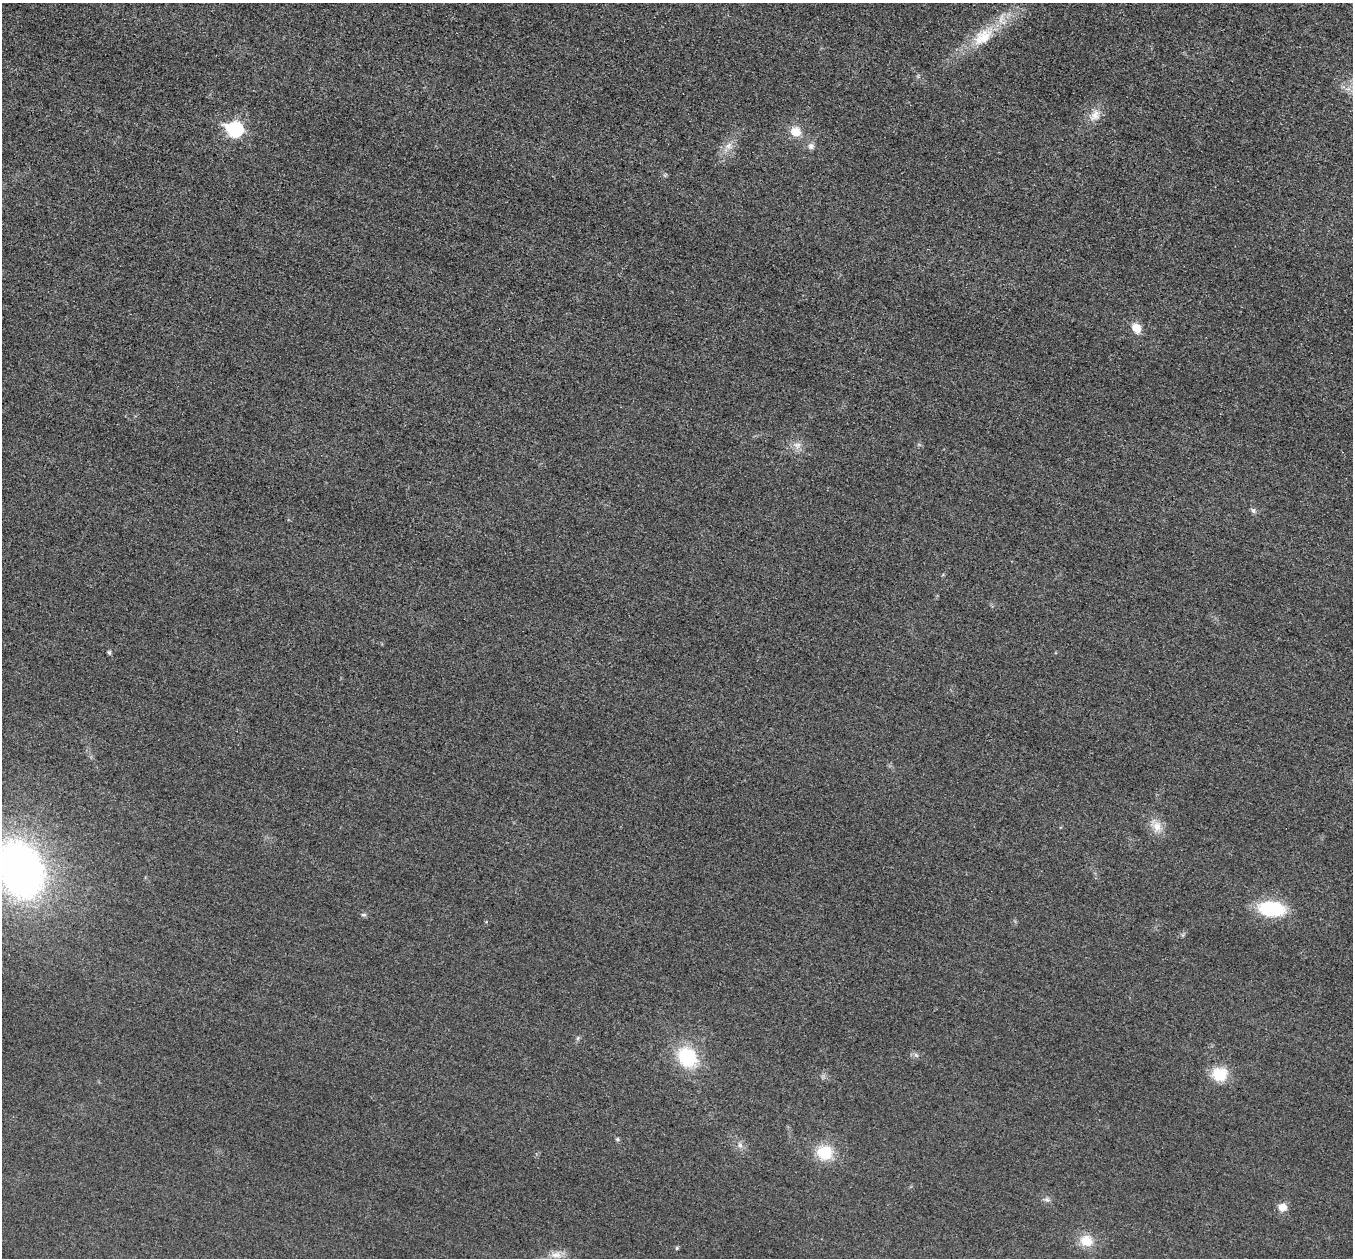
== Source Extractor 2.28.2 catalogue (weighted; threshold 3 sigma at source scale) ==
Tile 10 of 4 x 4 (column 2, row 3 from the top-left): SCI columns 1385-2735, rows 1455-2710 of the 5458 x 5502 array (HDU 1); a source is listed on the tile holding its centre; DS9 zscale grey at full resolution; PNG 1355 x 1260 px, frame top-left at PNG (2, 3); no overlay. Nothing masked; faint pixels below the display range render black.
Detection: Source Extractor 2.28.2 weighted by HDU 2 'WHT'; one run over the whole footprint, this tile lists its part. Background 0.0195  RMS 0.0052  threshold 0.0233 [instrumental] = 3 sigma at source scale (4.5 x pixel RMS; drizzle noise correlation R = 1.50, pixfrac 1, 0.05/0.05 arcsec/px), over >= 5 px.
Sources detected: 26; all 26 listed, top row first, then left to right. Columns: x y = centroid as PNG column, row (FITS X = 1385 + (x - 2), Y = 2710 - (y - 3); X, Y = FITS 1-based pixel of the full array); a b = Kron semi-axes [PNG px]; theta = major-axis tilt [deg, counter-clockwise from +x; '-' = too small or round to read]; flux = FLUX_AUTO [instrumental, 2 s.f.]
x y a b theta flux
983 37 32 18 37 18
1095 115 18 12 47 5.7
234 129 8 7 - 85
795 132 12 11 - 7.2
728 146 11 8 22 3.6
811 146 9 8 - 2.1
1136 328 13 10 -60 5.8
797 445 11 9 -13 3.3
1253 510 8 6 -75 1.3
109 652 6 5 - 0.83
1157 826 15 11 -80 6
20 870 44 31 -66 280
1272 909 22 13 -5 39
364 915 8 5 -6 0.95
578 1038 6 4 71 0.82
916 1055 7 4 -45 1.1
687 1057 22 18 -50 30
1219 1074 19 17 8 13
617 1139 5 5 - 0.79
740 1145 8 7 - 2.1
825 1153 16 14 1 17
1047 1199 8 6 -21 1.4
1283 1207 9 8 - 5.1
1086 1241 14 12 -22 9.6
677 1248 4 4 - 0.77
556 1255 16 8 1 4.3
Isophote crosses this tile's border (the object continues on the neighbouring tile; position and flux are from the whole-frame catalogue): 1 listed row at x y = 20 870